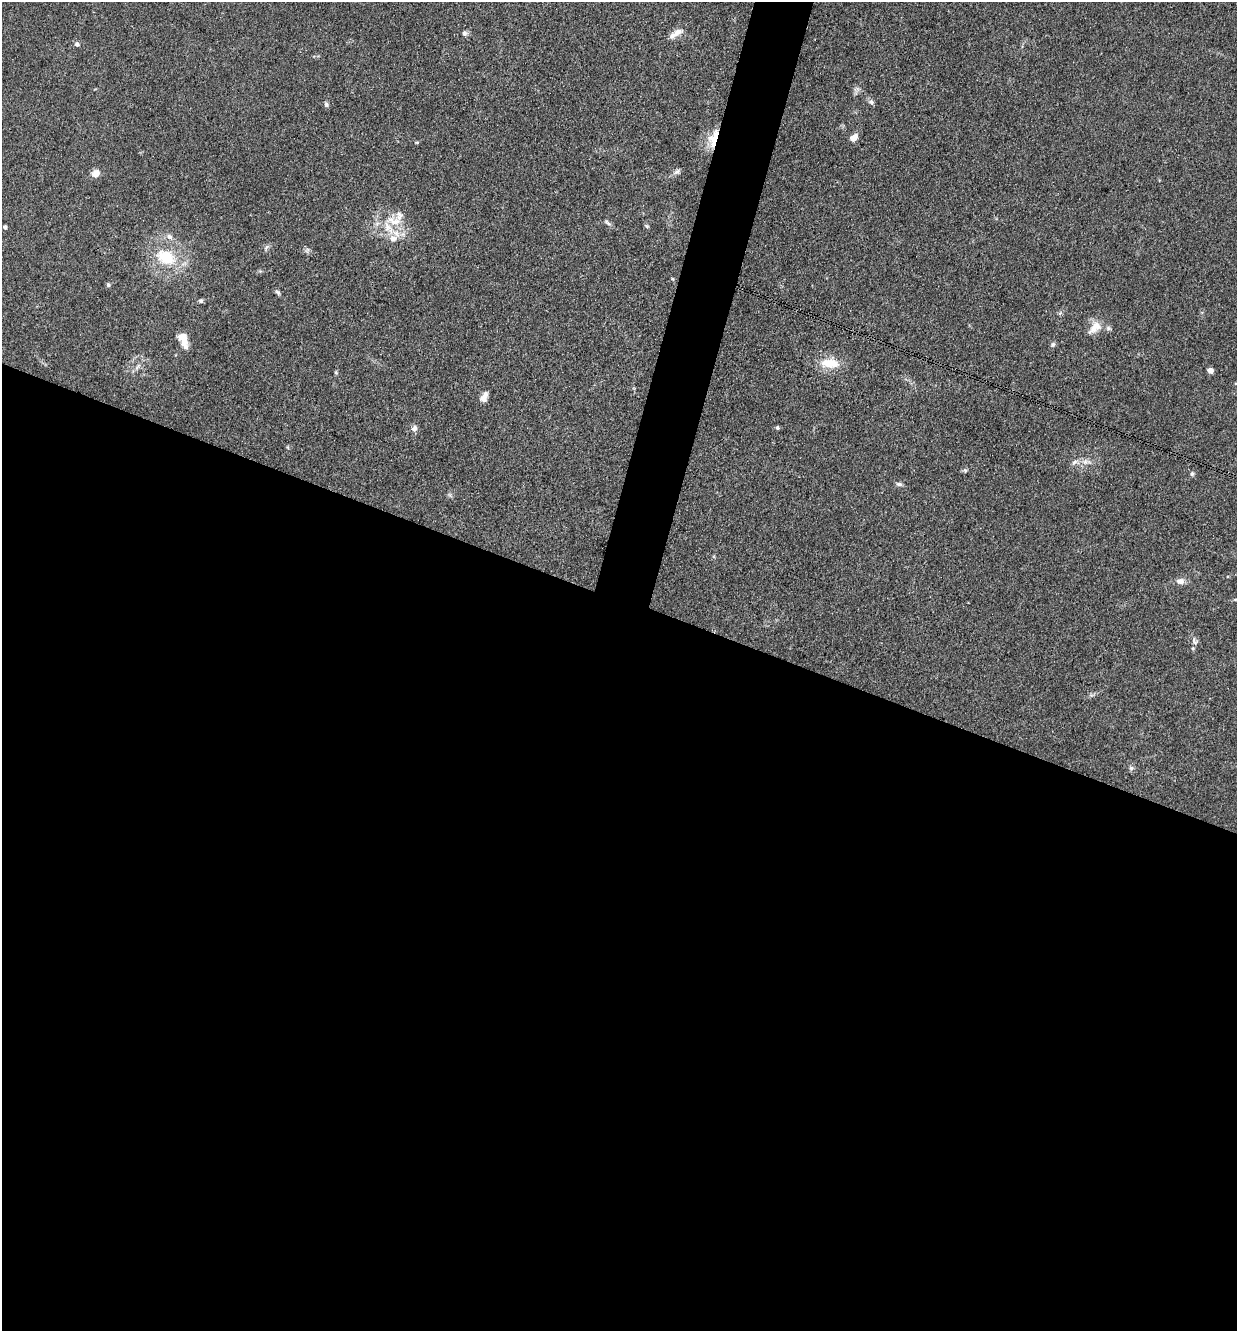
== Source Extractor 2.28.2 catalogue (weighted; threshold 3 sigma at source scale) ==
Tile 14 of 4 x 4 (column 2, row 4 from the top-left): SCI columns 1497-2731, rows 2-1330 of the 5334 x 5318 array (HDU 1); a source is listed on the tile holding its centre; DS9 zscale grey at full resolution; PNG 1239 x 1333 px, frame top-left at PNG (2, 2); no overlay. Shown black and unused: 57% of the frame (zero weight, under 3 of 4 exposures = <1% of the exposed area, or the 3 px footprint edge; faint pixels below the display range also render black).
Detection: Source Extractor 2.28.2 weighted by HDU 2 'WHT'; one run over the whole footprint, this tile lists its part. Background 0.141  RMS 0.0069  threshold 0.0308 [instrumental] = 3 sigma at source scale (4.5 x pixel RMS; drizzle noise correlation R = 1.50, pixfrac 1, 0.05/0.05 arcsec/px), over >= 5 px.
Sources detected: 47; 7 inside a brighter listed object's ellipse — not listed separately; the other 40 listed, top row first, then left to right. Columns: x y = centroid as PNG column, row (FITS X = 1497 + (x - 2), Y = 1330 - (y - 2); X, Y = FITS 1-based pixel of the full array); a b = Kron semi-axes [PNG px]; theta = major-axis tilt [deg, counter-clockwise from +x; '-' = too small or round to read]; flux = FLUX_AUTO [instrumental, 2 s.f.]
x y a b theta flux
677 32 16 8 26 5.1
464 33 6 6 - 2
77 44 6 5 - 2
871 102 8 7 - 1.7
326 104 6 6 - 1.3
714 138 25 10 73 11
854 138 8 6 42 6.2
677 172 9 7 30 2.2
96 173 9 7 46 5.8
394 221 23 11 -19 12
607 223 12 4 -35 1.8
647 226 6 5 - 1
5 227 4 4 - 1.6
396 234 14 7 -47 5.7
169 237 9 7 -43 2.8
266 247 8 4 53 1.4
307 250 7 4 72 1.2
166 257 23 16 -28 26
673 279 5 3 - 0.66
108 285 6 5 - 1.1
278 292 9 5 -46 1.4
201 301 5 5 - 1.3
1095 327 21 11 40 8.7
183 340 18 8 -73 8.9
1053 344 7 6 - 1.5
829 363 20 15 -11 13
138 366 11 4 50 2.3
1210 371 5 4 - 7.1
336 372 5 4 - 0.82
483 399 8 7 - 3.6
414 428 8 7 - 2.5
777 428 5 5 - 1.1
1085 461 8 6 69 2.7
1074 462 9 5 28 2.1
965 470 6 4 -1 1.1
1192 474 6 5 - 1.4
899 484 8 5 -9 1.8
1180 581 10 7 0 4.1
1195 642 7 5 -30 1.7
1131 768 7 6 - 1.6
Overlapping masked pixels (flux is a lower limit): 1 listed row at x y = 714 138